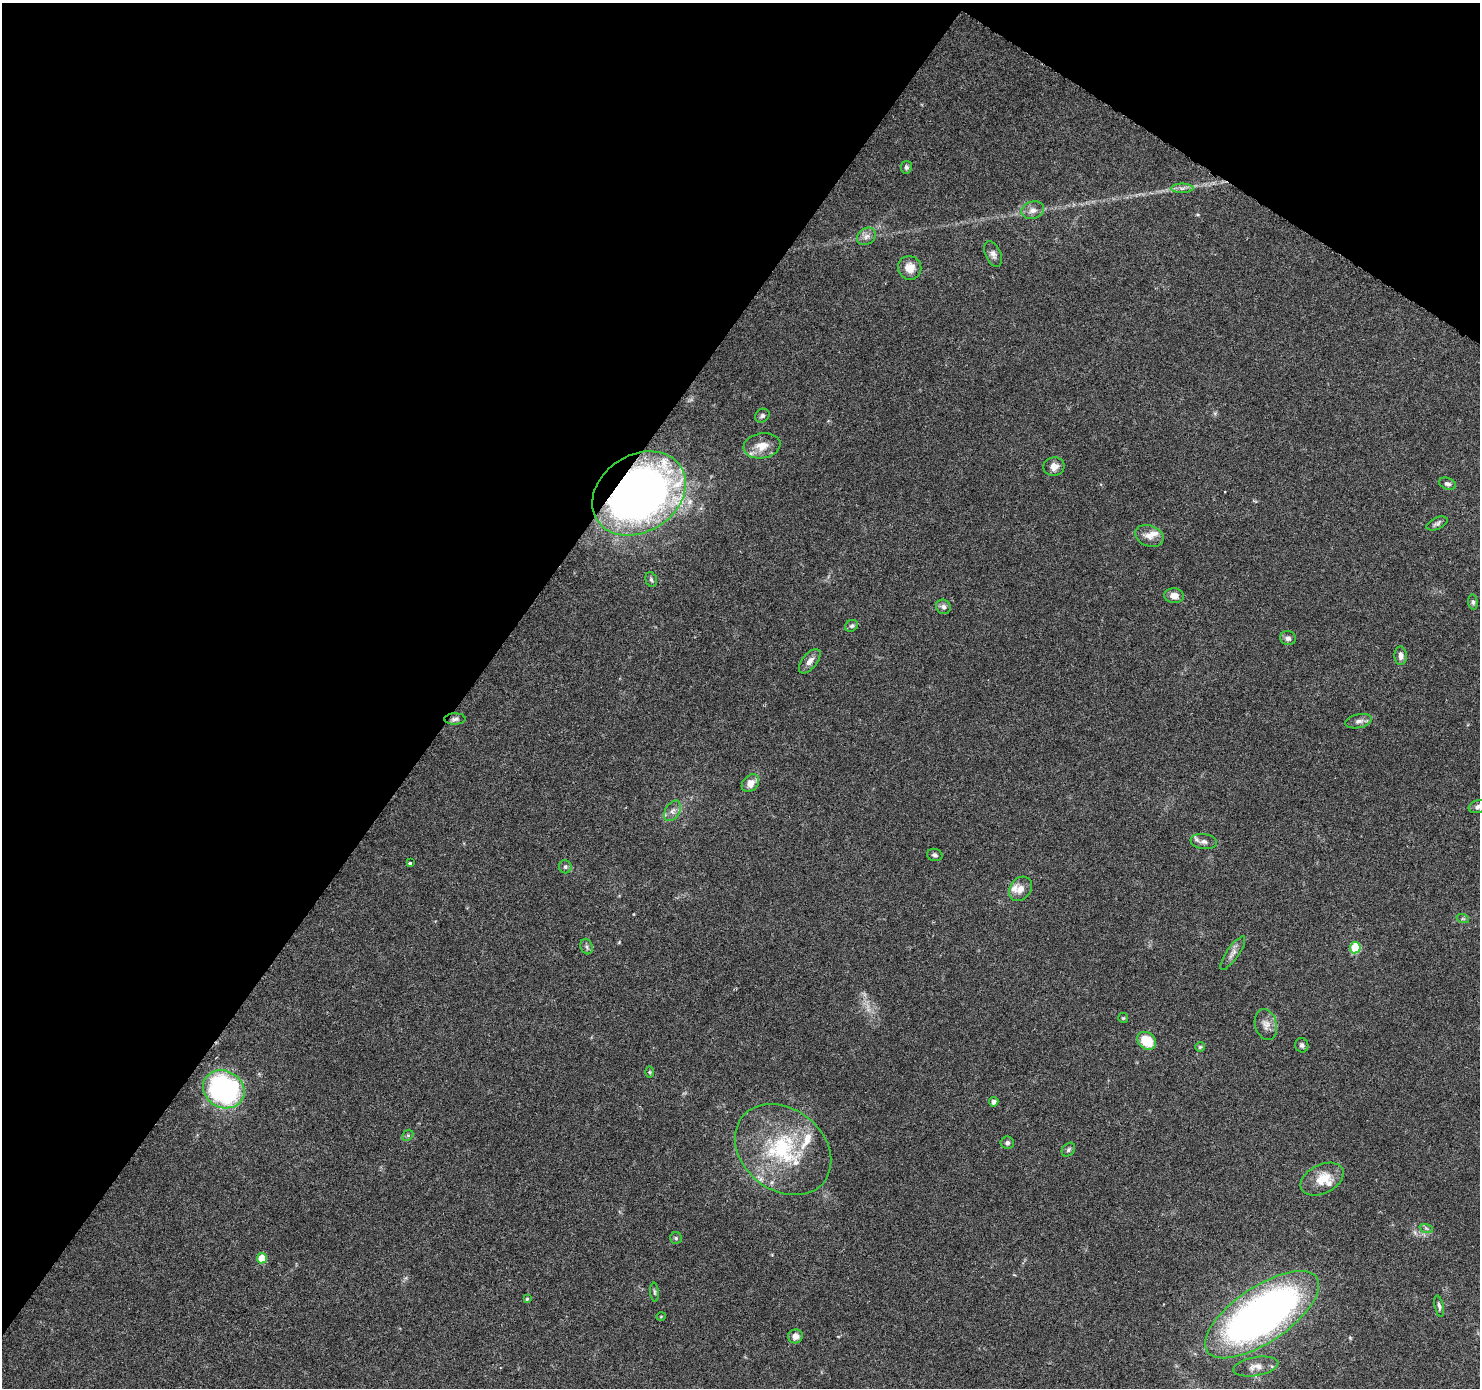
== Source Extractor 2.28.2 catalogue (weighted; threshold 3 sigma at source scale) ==
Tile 2 of 4 x 4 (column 2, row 1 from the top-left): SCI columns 1496-2973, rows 4417-5802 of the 5937 x 5994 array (HDU 1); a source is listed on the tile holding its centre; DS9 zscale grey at full resolution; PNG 1482 x 1390 px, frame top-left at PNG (2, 3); each listed source drawn as its Kron ellipse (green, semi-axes under 4 px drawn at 4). Shown black and unused: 36% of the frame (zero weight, under 3 of 6 exposures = <1% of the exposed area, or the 3 px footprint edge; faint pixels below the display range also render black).
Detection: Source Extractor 2.28.2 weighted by HDU 2 'WHT'; one run over the whole footprint, this tile lists its part. Background 0.0521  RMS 0.0026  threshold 0.0105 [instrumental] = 3 sigma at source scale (4.09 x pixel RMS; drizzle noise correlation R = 1.36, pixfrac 0.8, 0.0396/0.0396 arcsec/px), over >= 5 px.
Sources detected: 62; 4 inside a brighter listed object's ellipse — not listed separately; the other 58 listed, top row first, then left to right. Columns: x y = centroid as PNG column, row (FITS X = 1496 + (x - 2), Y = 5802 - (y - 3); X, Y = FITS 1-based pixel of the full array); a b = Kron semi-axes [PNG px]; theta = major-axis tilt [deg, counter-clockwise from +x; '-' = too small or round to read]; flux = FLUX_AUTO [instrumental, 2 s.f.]
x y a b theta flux
906 167 6 5 - 0.54
1182 188 11 4 0 0.87
1033 210 11 8 18 1.5
866 236 10 8 38 1.2
993 254 13 7 -66 1.2
910 268 12 11 - 2.9
762 416 7 6 - 0.62
762 446 18 12 9 3.6
1054 466 10 9 - 1.8
1447 484 9 5 -18 0.78
639 493 50 38 33 170
1437 524 11 6 25 0.72
1149 536 15 10 -21 2
651 579 7 5 -73 0.51
1174 596 10 7 -4 2
1473 602 7 5 -83 0.52
943 607 8 7 - 0.82
851 626 7 5 30 0.51
1288 638 8 7 - 0.91
1401 656 9 6 -87 1.1
810 661 14 7 51 1.6
455 719 10 5 2 0.79
1359 721 13 7 12 1.1
750 783 10 7 46 2.4
1478 807 10 6 16 0.92
673 811 11 7 58 1.2
1204 842 13 7 -8 1.2
935 855 8 6 -15 0.6
410 863 3 3 - 0.4
565 867 6 6 - 0.54
1020 889 13 10 52 1.9
1463 919 6 4 -18 0.31
587 947 8 6 -72 0.59
1355 948 5 5 - 11
1233 953 20 6 55 1.4
1123 1018 5 5 - 0.26
1266 1025 16 11 -73 1.8
1147 1041 10 8 -38 6.6
1302 1045 7 6 - 0.61
1200 1047 5 5 - 0.33
649 1072 6 4 -89 0.29
224 1089 21 18 -26 48
994 1102 5 4 - 0.85
408 1135 6 4 44 0.4
1007 1143 7 6 - 0.65
783 1150 52 40 -38 24
1068 1150 8 6 48 0.58
1322 1179 23 14 27 4.9
1426 1228 7 4 -19 0.46
676 1238 6 6 - 0.42
262 1258 5 5 - 5.3
654 1292 9 4 -85 0.41
527 1299 4 4 - 0.28
1439 1306 11 4 -78 0.64
1262 1315 66 28 34 130
661 1316 4 3 - 0.21
795 1336 7 7 - 1.5
1256 1366 23 9 9 2.4
Overlapping masked pixels (flux is a lower limit): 1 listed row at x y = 639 493
Isophote crosses this tile's border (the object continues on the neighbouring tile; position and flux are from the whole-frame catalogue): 2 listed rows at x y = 1478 807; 1262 1315